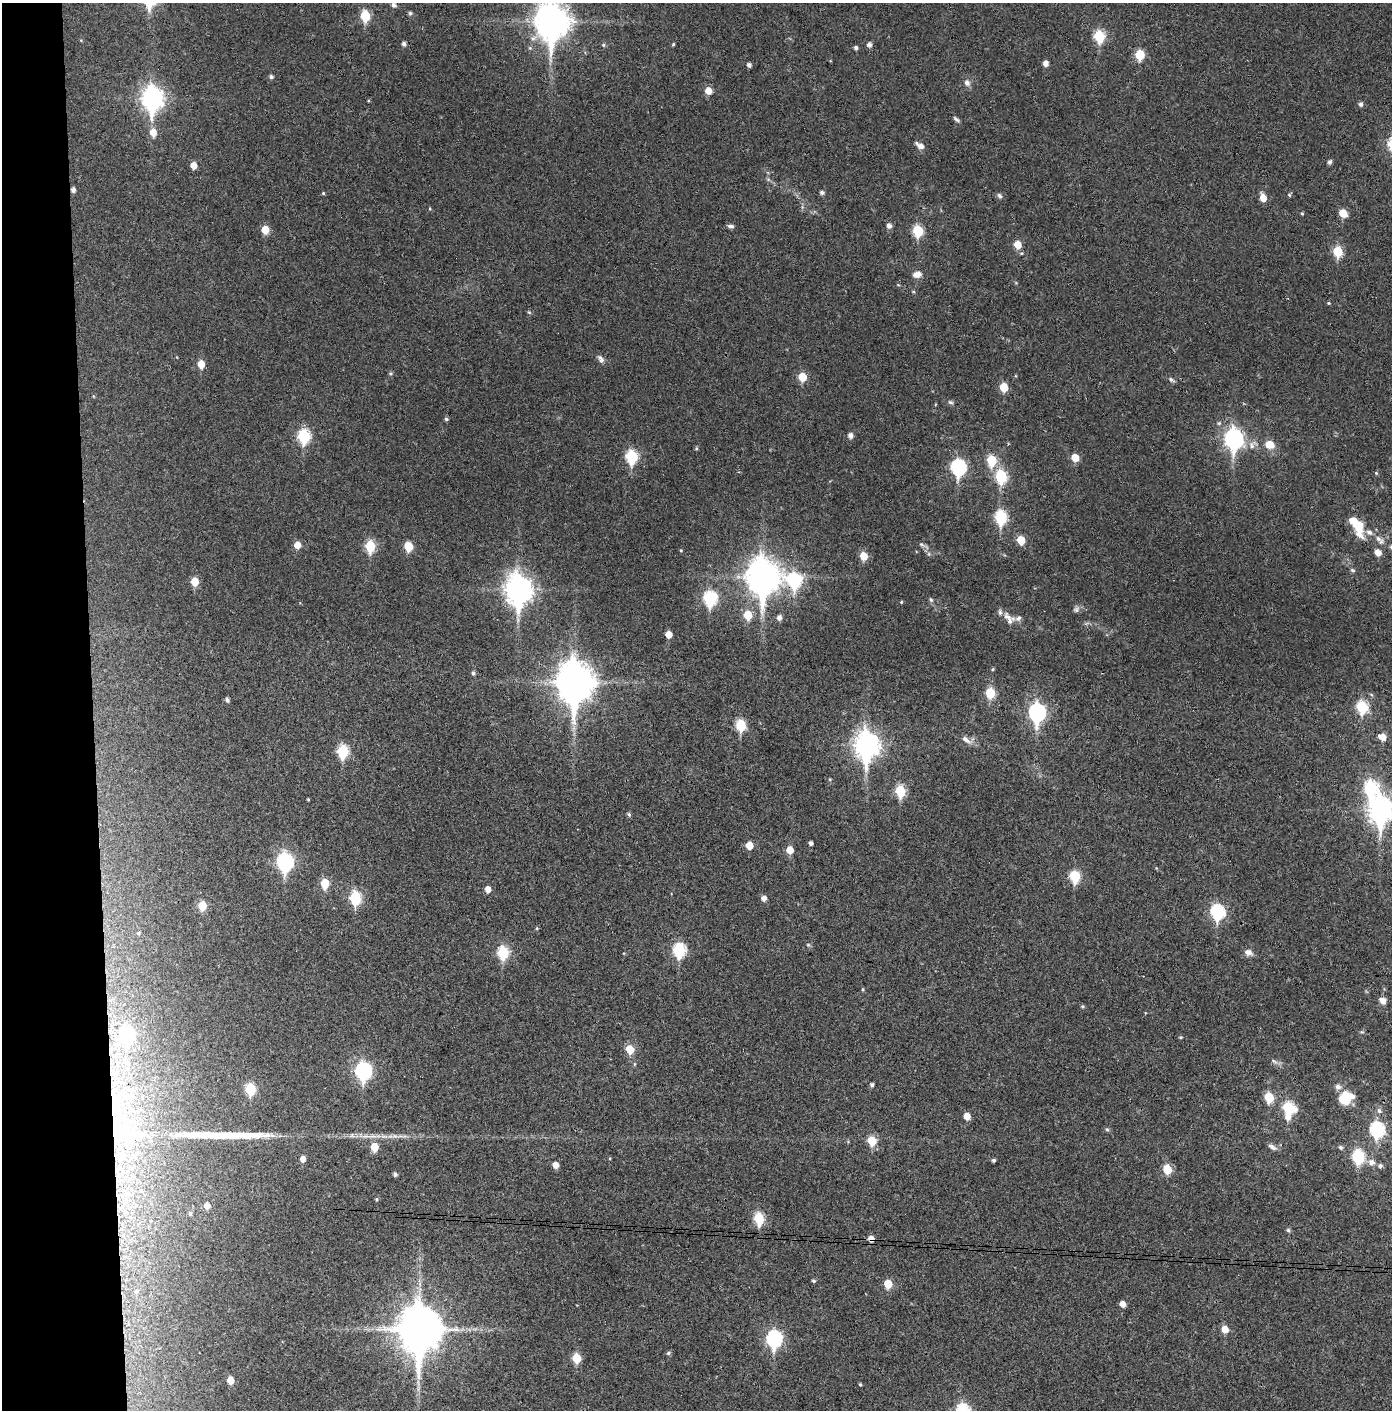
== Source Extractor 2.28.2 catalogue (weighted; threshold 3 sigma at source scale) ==
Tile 4 of 3 x 3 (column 1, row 2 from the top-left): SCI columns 74-1463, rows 1413-2820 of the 4314 x 4236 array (HDU 1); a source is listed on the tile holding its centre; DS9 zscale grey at full resolution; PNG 1394 x 1412 px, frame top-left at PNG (2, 3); no overlay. Shown black and unused: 7% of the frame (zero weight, under 3 of 4 exposures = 6% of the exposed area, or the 3 px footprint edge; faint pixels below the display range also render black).
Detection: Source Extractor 2.28.2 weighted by HDU 2 'WHT'; one run over the whole footprint, this tile lists its part. Background 0.0383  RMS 0.0055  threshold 0.0249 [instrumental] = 3 sigma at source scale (4.5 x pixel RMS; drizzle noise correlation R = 1.50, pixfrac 1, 0.05/0.05 arcsec/px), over >= 5 px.
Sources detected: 175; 2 cosmic-ray / hot-pixel residue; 1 long thin detection or spike segment (spike, bleed or trail) — not listed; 6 inside a brighter listed object's ellipse — not listed separately; the other 166 listed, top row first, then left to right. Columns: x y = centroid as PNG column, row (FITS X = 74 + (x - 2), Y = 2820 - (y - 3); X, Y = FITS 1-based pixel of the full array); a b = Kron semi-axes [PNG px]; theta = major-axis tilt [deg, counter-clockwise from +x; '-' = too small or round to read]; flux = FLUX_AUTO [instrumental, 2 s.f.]
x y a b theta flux
393 5 6 5 - 1.6
410 13 6 5 - 0.94
365 16 7 5 -84 24
552 22 13 11 -87 1000
1099 36 7 6 - 31
404 44 5 4 - 1.5
673 44 4 3 - 0.66
603 45 6 4 -23 0.88
869 45 5 5 - 2
856 47 4 4 - 1.2
1140 55 6 6 - 20
1046 63 5 5 - 3.3
749 65 5 4 - 1.7
271 77 5 5 - 1.4
967 83 9 7 -65 2.4
708 91 7 6 - 5.1
152 98 11 8 -89 310
1361 104 5 5 - 1.6
956 119 8 4 -40 1.3
153 133 8 7 - 5.3
920 146 11 5 -34 3.2
1330 162 5 4 - 1.7
194 165 6 5 - 5.1
73 190 6 5 - 2
323 193 4 4 - 0.65
822 193 5 4 - 1.4
1289 195 5 4 - 0.72
1000 196 7 5 -54 1.4
1263 198 8 6 -76 5.4
1343 213 8 6 -43 7.3
1302 214 5 3 - 0.56
730 226 9 4 -9 1.4
889 226 8 7 - 2
265 230 6 6 - 8.8
918 231 7 6 - 28
1017 244 6 5 - 8.3
1338 252 6 6 - 22
917 274 10 6 13 4.2
1329 303 4 4 - 0.55
529 312 6 4 -19 0.62
601 359 11 6 -58 2
201 364 6 5 - 7.6
391 373 6 5 - 0.81
802 377 6 6 - 11
1171 380 9 5 -43 1.2
1004 387 6 5 - 12
950 402 7 5 -16 1.1
446 419 5 4 - 1
850 435 6 5 - 2.4
304 436 8 6 -89 49
1234 439 10 8 -86 200
1269 445 10 8 -11 6.9
1252 446 11 8 -72 3.3
696 448 5 3 - 0.6
632 457 7 6 - 45
1075 457 6 6 - 8.6
992 460 7 6 - 23
958 467 8 7 - 91
1376 473 5 4 - 0.61
1001 477 7 6 - 42
1001 517 8 6 -84 49
1354 521 25 10 -56 9.8
1378 539 11 6 -37 2.5
1021 540 6 5 - 11
921 544 7 5 -18 1.2
297 545 6 5 - 5.5
370 546 7 6 - 28
408 546 6 5 - 15
681 550 4 3 - 0.5
1378 552 8 6 -50 4
863 556 6 6 - 9.5
1352 570 7 4 -26 0.87
763 577 14 10 -88 960
795 580 9 9 - 68
195 582 6 5 - 10
519 590 12 9 -86 570
710 598 8 7 - 61
931 600 7 5 -53 0.98
901 602 4 4 - 0.56
1076 609 8 7 - 1.5
748 615 7 6 - 13
1007 616 16 11 -24 4.2
779 618 6 5 - 2.4
669 634 5 5 - 5.5
993 669 4 4 - 0.63
473 673 6 5 - 1.1
575 682 15 11 -88 1200
990 693 6 6 - 21
227 700 5 4 - 1.4
1362 707 7 6 - 37
1037 712 10 7 -88 130
741 725 7 6 - 27
1382 737 7 6 - 6.1
966 740 16 6 -37 3.1
867 745 12 9 -88 400
343 751 7 6 - 36
830 779 5 3 - 0.5
1371 787 10 8 -80 57
900 791 7 6 - 28
308 799 3 2 - 0.51
1381 810 11 9 -89 420
629 814 5 4 - 1
811 843 4 3 - 1.6
749 845 6 5 - 7.6
790 850 6 5 - 7.5
285 862 9 7 -86 130
1075 876 7 6 - 30
325 883 6 5 - 15
488 889 6 5 - 3.7
355 898 7 6 - 41
764 898 5 5 - 2.8
202 906 6 5 - 13
1217 912 8 7 - 68
537 928 5 3 - 0.56
138 933 6 5 - 1.1
679 950 8 6 -87 53
1248 952 11 8 -15 2.9
503 953 7 6 - 36
1383 1000 8 7 - 3.1
1082 1006 5 4 - 0.69
1362 1032 6 4 -17 0.67
126 1035 12 9 65 84
1181 1037 5 4 - 0.54
630 1049 6 6 - 12
1274 1061 12 5 -33 1.7
363 1071 9 7 -87 110
872 1085 4 4 - 1.1
1338 1087 8 7 - 2.4
250 1089 7 6 - 28
1269 1097 6 6 - 19
1346 1098 15 12 33 16
1289 1108 11 9 -83 33
1379 1111 8 5 -63 1.4
967 1116 5 5 - 5.3
1107 1129 6 4 -70 0.95
1377 1129 8 7 - 76
123 1131 70 51 -86 160
872 1141 7 6 - 15
374 1147 7 6 - 10
1272 1147 12 6 -33 2.3
1340 1147 7 6 - 1.1
1358 1156 9 7 -83 37
610 1158 4 3 - 0.45
303 1159 5 5 - 3.3
993 1160 4 4 - 1
1371 1162 9 8 - 3.1
555 1165 5 5 - 3.8
1380 1166 6 6 - 1.3
1167 1169 6 6 - 15
395 1174 4 4 - 1.4
377 1199 4 4 - 0.76
207 1206 6 5 - 3.8
190 1213 6 4 -86 1
759 1218 7 5 -80 31
1288 1230 5 5 - 0.95
814 1281 5 4 - 0.9
888 1284 6 5 - 12
136 1291 7 7 - 2
1122 1304 5 5 - 3.5
419 1329 16 13 -87 2100
1225 1329 6 6 - 6.4
774 1339 8 7 - 100
668 1353 6 4 18 1
576 1358 6 5 - 15
230 1380 6 5 - 6.2
860 1384 4 4 - 0.61
Overlapping masked pixels (flux is a lower limit): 6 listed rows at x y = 73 190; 795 580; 867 745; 126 1035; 123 1131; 374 1147
Isophote crosses this tile's border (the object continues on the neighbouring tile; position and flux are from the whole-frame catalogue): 3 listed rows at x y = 365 16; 552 22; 1381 810